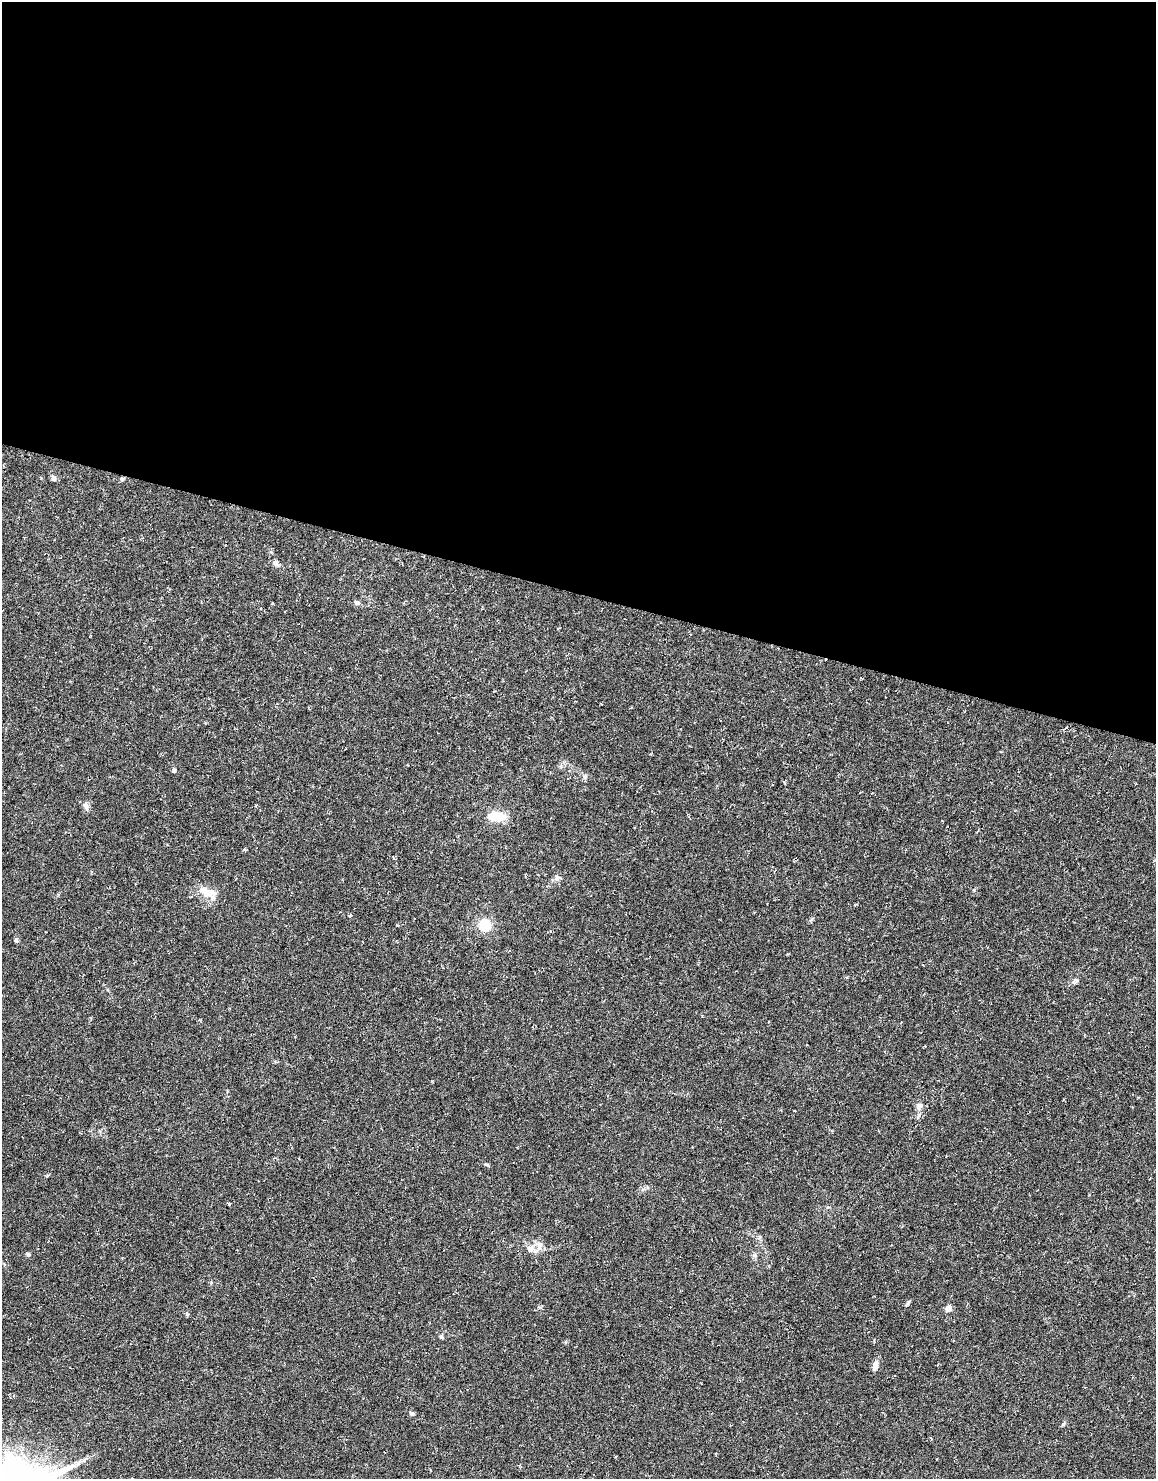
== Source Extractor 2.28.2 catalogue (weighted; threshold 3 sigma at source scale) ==
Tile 3 of 4 x 2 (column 3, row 1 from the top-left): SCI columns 2315-3468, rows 1755-3231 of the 4626 x 3478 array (HDU 1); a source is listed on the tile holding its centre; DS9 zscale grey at full resolution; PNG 1158 x 1481 px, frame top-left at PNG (2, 2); no overlay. Shown black and unused: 40% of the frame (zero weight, under 3 of 6 exposures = <1% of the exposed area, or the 3 px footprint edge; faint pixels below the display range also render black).
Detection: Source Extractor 2.28.2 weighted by HDU 2 'WHT'; one run over the whole footprint, this tile lists its part. Background 0.0446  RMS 0.0062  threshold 0.0252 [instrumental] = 3 sigma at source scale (4.09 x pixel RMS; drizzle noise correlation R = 1.36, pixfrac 0.8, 0.0396/0.0396 arcsec/px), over >= 5 px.
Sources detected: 29; all 29 listed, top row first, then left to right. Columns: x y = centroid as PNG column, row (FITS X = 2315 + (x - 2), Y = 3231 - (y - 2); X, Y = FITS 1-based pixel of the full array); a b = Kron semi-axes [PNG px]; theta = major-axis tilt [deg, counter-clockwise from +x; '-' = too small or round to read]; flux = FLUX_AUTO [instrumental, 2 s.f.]
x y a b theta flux
54 478 8 6 -83 1.4
122 479 6 4 -48 0.75
276 563 10 6 -44 1.8
357 602 7 6 - 1.5
174 770 6 4 -75 1
585 777 7 5 68 1.3
86 806 13 7 -73 2.4
496 816 21 10 2 13
244 850 5 3 - 0.65
557 878 8 6 87 1.8
207 892 28 11 -31 8.6
350 915 4 4 - 0.77
484 925 15 13 -51 11
16 940 6 5 - 1.1
1075 981 10 6 34 1.7
919 1105 10 7 19 2.1
487 1165 7 4 -13 0.86
229 1204 5 3 - 0.89
539 1245 16 9 -80 4.2
530 1249 11 9 32 4.1
28 1254 5 5 - 1.1
754 1255 6 6 - 1.3
907 1303 8 4 50 0.99
948 1308 7 6 - 3.3
187 1314 5 5 - 0.75
441 1337 5 5 - 0.93
875 1365 12 7 75 3.7
412 1413 6 5 - 1.3
1063 1424 7 4 45 0.87